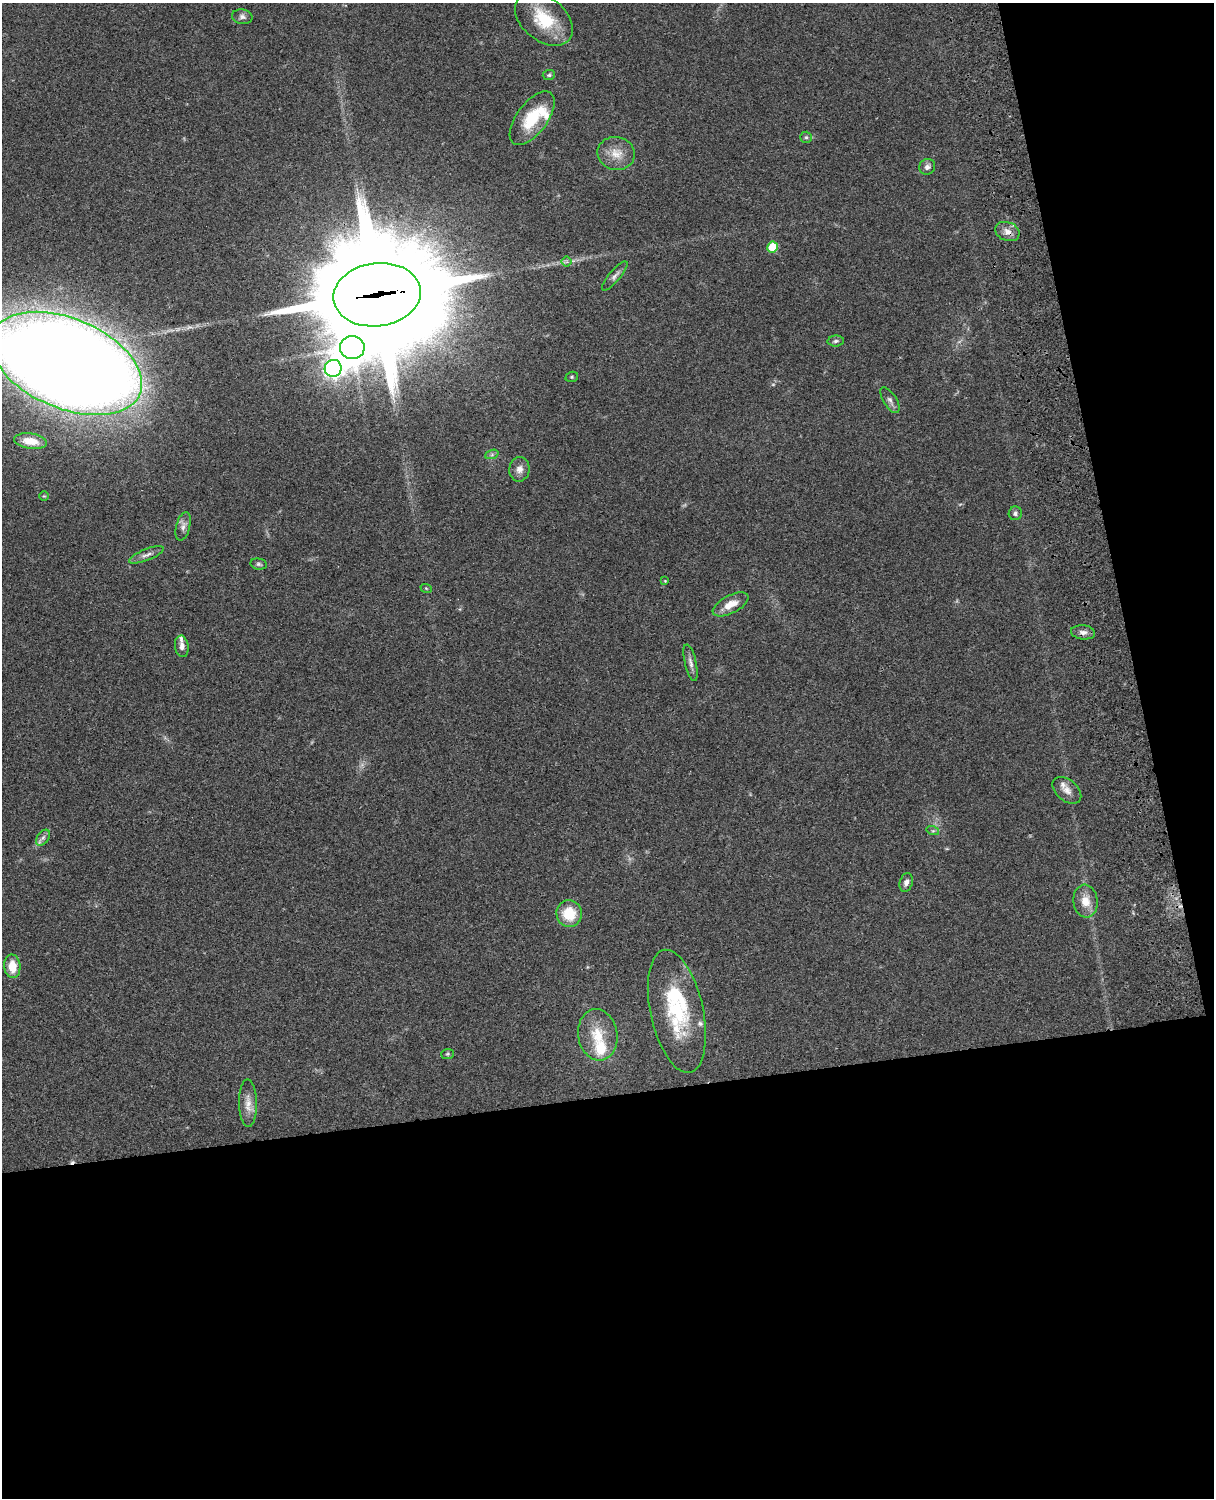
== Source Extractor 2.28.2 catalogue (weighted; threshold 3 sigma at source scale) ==
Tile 12 of 4 x 3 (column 4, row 3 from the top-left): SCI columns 3758-4969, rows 277-1772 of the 5088 x 4927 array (HDU 1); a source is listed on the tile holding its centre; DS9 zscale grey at full resolution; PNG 1216 x 1500 px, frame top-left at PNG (2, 3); each listed source drawn as its Kron ellipse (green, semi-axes under 4 px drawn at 4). Shown black and unused: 33% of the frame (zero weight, under 3 of 4 exposures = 6% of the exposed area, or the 3 px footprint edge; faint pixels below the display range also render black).
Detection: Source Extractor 2.28.2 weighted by HDU 2 'WHT'; one run over the whole footprint, this tile lists its part. Background 0.0782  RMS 0.0058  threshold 0.026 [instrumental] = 3 sigma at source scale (4.5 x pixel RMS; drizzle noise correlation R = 1.50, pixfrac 1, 0.05/0.05 arcsec/px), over >= 5 px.
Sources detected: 51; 1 too faint to see at this stretch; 1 cosmic-ray / hot-pixel residue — neither listed nor drawn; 6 inside a brighter listed object's ellipse — not listed separately; the other 43 listed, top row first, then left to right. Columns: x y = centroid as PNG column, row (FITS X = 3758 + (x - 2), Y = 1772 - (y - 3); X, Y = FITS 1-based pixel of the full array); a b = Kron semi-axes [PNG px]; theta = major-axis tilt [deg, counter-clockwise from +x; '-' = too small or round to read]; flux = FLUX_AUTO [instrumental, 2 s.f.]
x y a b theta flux
242 17 10 7 -10 2.3
544 19 33 22 -39 26
549 75 6 5 - 0.96
532 118 31 15 53 23
806 137 6 5 - 1.1
616 153 19 16 -12 8.6
927 167 8 7 - 2.3
1007 232 12 9 -21 4.3
772 247 5 5 - 18
567 262 5 5 - 1.1
615 276 18 5 50 2.6
377 295 44 31 7 21000
836 341 8 5 3 1.3
352 347 12 11 - 960
66 363 80 45 -23 2200
333 368 9 8 - 250
572 377 6 5 - 0.87
890 400 15 6 -58 2.6
30 441 16 7 -8 8.3
492 454 7 4 20 1.1
519 469 12 10 81 3.8
44 496 5 4 - 0.62
1015 513 7 6 - 1.7
183 526 14 7 75 3.1
146 555 18 5 22 3.2
259 564 8 5 -12 1.1
665 581 4 4 - 0.45
426 588 6 3 -19 0.58
731 604 20 9 27 7.5
1083 632 12 7 -6 2.7
182 646 11 6 -81 3
690 663 18 5 -77 2.9
1067 790 16 10 -40 4.6
933 831 6 4 -18 0.85
43 838 9 5 53 1.9
906 882 9 6 74 2.7
1085 901 16 12 -84 8.6
569 914 13 12 - 16
12 966 12 8 -85 9.5
677 1011 63 26 -78 48
598 1035 26 19 -81 17
447 1054 6 5 - 0.89
248 1103 24 9 -89 6.1
Overlapping masked pixels (flux is a lower limit): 3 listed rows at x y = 1007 232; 377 295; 66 363
Isophote crosses this tile's border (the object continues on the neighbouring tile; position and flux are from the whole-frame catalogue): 1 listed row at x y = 66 363